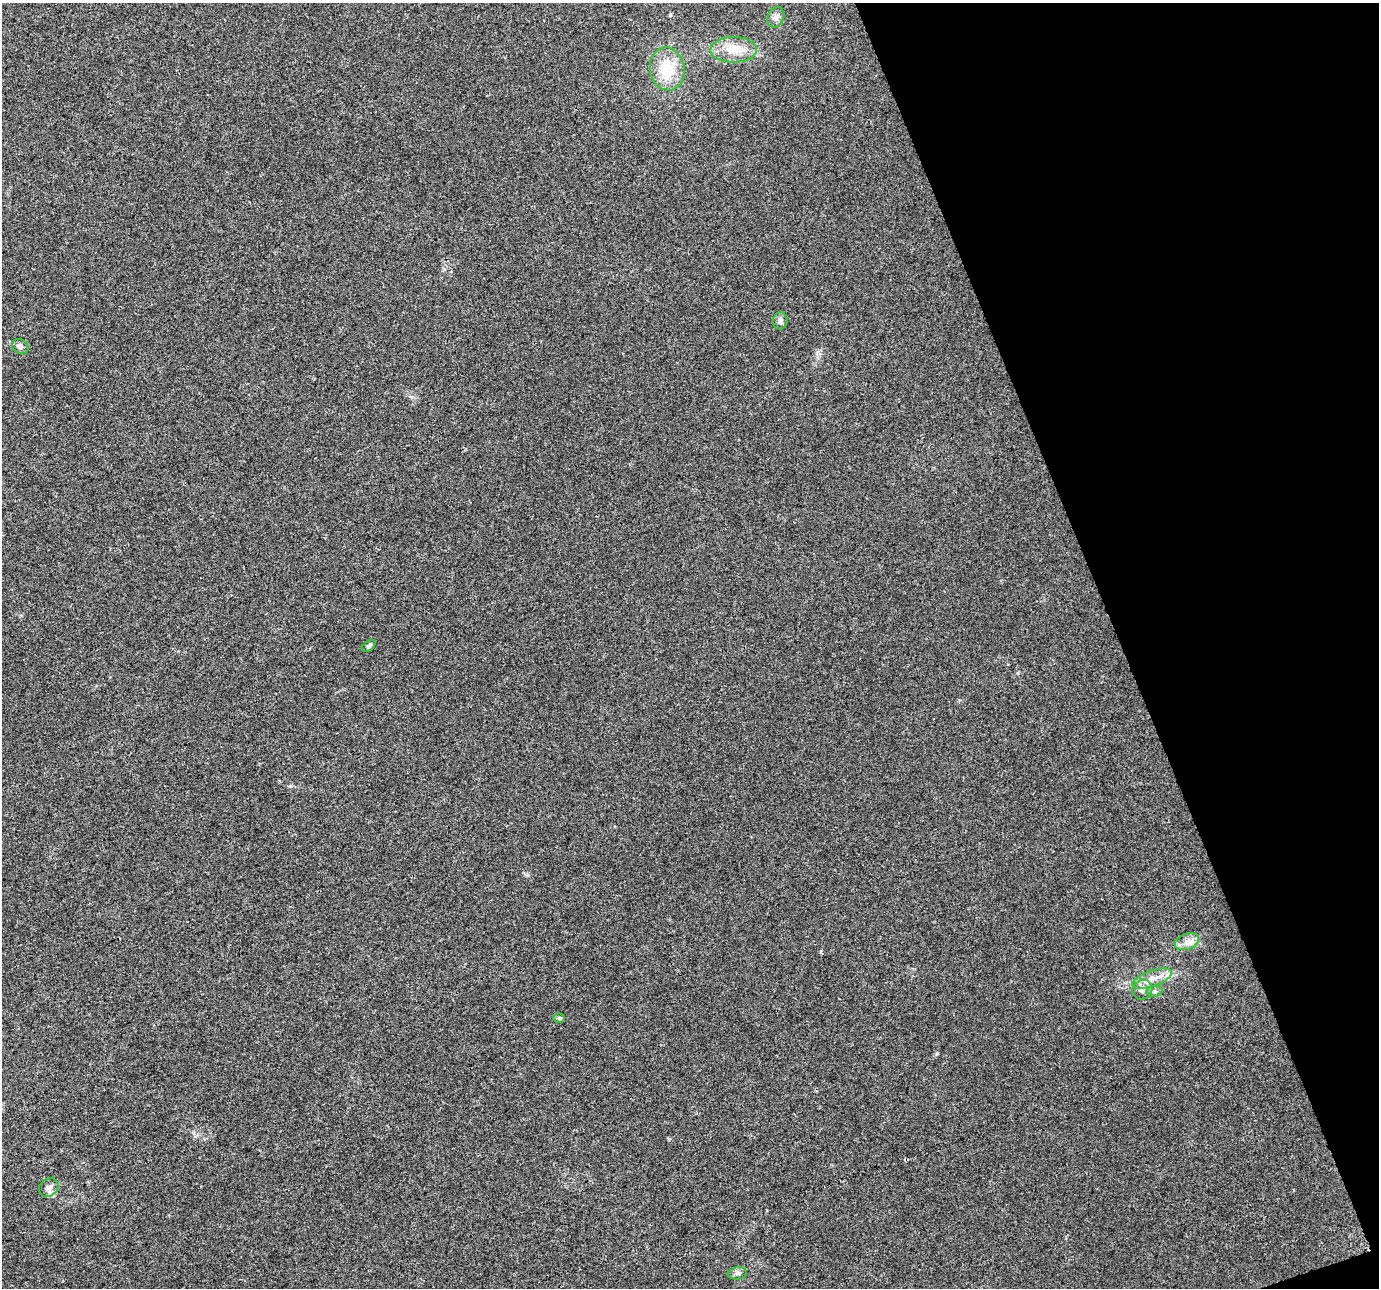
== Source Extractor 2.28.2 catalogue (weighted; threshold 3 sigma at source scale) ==
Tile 12 of 4 x 4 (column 4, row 3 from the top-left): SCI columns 4133-5509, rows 1418-2703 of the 5509 x 5350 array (HDU 1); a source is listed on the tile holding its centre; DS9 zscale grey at full resolution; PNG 1381 x 1290 px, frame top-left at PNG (2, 3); each listed source drawn as its Kron ellipse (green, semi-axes under 4 px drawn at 4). Shown black and unused: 19% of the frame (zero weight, under 3 of 4 exposures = <1% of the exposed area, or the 3 px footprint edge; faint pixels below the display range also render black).
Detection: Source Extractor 2.28.2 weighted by HDU 2 'WHT'; one run over the whole footprint, this tile lists its part. Background 0.011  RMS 0.003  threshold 0.0136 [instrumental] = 3 sigma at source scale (4.5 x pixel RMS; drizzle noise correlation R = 1.50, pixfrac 1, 0.0396/0.0396 arcsec/px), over >= 5 px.
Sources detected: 16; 1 cosmic-ray / hot-pixel residue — neither listed nor drawn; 2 inside a brighter listed object's ellipse — not listed separately; the other 13 listed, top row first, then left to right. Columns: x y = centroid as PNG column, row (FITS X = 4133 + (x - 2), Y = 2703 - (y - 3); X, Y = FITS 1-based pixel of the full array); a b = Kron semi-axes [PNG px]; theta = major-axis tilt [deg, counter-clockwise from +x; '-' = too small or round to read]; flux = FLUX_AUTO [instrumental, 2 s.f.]
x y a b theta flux
776 17 10 8 64 1.4
734 50 23 13 0 6.9
667 69 21 17 -80 9.8
780 321 8 7 - 1.3
20 346 9 7 -33 1.1
369 646 8 4 38 0.58
1187 942 12 8 20 2.2
1152 978 21 8 19 3.5
1142 990 10 9 - 2
1155 991 8 5 6 0.74
559 1018 6 5 - 0.49
49 1187 10 8 38 1.6
737 1273 9 6 7 0.98
Unlisted compact peaks at least as high as the median listed source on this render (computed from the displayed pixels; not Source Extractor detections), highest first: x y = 937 1053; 290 786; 670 15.